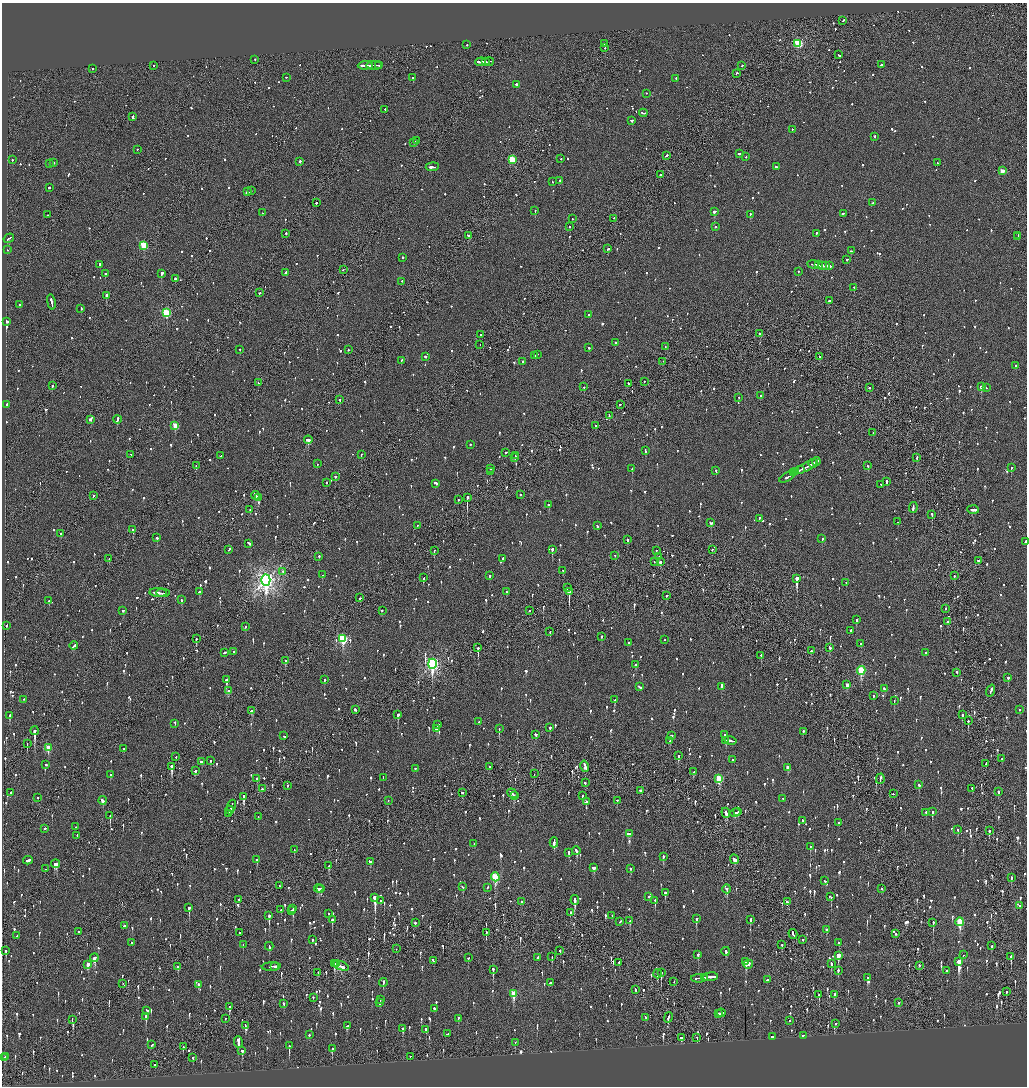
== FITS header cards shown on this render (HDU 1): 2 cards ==
NAXIS1  =                 2050
NAXIS2  =                 2168

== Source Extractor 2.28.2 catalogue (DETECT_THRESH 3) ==
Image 2050 x 2168 px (HDU 1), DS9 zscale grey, zoomed out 1/2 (1 PNG px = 2 x 2 image px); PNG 1029 x 1088 px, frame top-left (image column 2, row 2168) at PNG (2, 3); each listed source drawn as its Kron ellipse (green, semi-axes under 4 px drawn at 4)
Background -0.0968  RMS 0.076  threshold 0.229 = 3 sigma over >= 5 px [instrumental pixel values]
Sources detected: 1851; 66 cannot appear on this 1/2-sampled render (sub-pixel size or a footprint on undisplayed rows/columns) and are neither listed nor drawn; of the other 1785, the 500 brightest by FLUX_AUTO listed and drawn (1285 fainter detections omitted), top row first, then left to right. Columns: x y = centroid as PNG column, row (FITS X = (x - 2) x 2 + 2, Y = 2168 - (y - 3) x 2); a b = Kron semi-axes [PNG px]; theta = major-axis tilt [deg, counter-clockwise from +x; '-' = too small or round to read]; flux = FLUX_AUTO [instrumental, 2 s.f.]
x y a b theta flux
843 21 3 2 - 100
604 44 2 2 - 200
798 44 3 3 - 1200
467 45 2 2 - 99
605 48 2 2 - 290
839 55 3 2 - 160
255 60 2 2 - 120
481 62 5 2 - 460
486 62 3 2 - 200
489 62 4 1 - 240
881 65 3 2 - 120
153 66 2 2 - 140
365 66 7 2 2 670
375 66 8 2 2 440
379 66 3 1 - 130
742 66 3 2 - 91
92 69 2 2 - 140
736 74 3 2 - 120
286 78 2 2 - 110
413 78 2 2 - 120
676 79 2 2 - 110
516 85 2 2 - 370
646 94 2 2 - 100
385 110 2 1 - 220
643 113 4 2 - 290
133 117 3 2 - 350
631 121 3 2 - 160
792 130 2 2 - 110
874 137 2 2 - 290
416 141 2 2 - 380
414 143 3 2 - 1200
137 150 2 2 - 130
739 154 2 2 - 95
666 156 3 2 - 160
746 157 2 2 - 89
561 159 2 1 - 140
12 160 2 2 - 340
512 160 3 3 - 630
300 162 2 2 - 570
53 163 2 2 - 340
937 163 2 2 - 98
50 164 2 2 - 98
432 167 7 2 4 350
777 167 4 2 - 190
1002 171 3 2 - 210
661 175 3 2 - 100
560 181 2 2 - 120
553 182 2 2 - 110
49 188 2 2 - 280
251 191 3 2 - 290
248 192 3 1 - 130
316 203 2 2 - 110
873 203 3 2 - 140
535 211 2 2 - 270
714 212 2 2 - 1300
262 213 2 2 - 150
843 214 3 2 - 84
48 215 2 2 - 82
750 215 2 2 - 320
572 219 2 2 - 140
614 219 3 2 - 99
570 227 2 2 - 95
716 227 2 2 - 85
286 234 2 2 - 180
816 234 2 2 - 120
469 236 4 2 - 750
1018 236 2 1 - 84
1018 237 2 2 - 90
9 239 5 2 - 230
144 246 3 3 - 850
608 249 3 2 - 110
7 250 2 2 - 100
851 251 2 2 - 110
402 258 2 2 - 270
847 260 2 2 - 130
99 265 3 2 - 180
813 265 6 2 -5 260
819 265 4 2 - 220
822 266 3 2 - 230
826 266 4 2 - 220
829 266 3 2 - 150
343 270 2 1 - 79
798 272 2 2 - 150
286 273 3 2 - 150
105 274 2 2 - 78
161 274 2 2 - 1900
175 279 2 2 - 330
402 282 2 2 - 73
854 288 2 2 - 210
260 293 3 2 - 120
106 296 3 2 - 3300
830 301 3 2 - 100
51 303 8 2 -80 330
19 305 2 2 - 150
81 309 3 2 - 92
166 313 3 3 - 1200
589 315 2 2 - 97
7 322 2 2 - 150
760 334 2 2 - 260
481 335 2 2 - 120
615 343 2 2 - 140
480 345 2 1 - 88
665 347 2 1 - 76
589 348 2 2 - 89
240 350 2 2 - 81
348 350 2 2 - 130
537 355 3 2 - 97
535 356 3 2 - 100
425 357 2 2 - 230
819 357 2 2 - 76
401 361 2 2 - 110
522 362 2 2 - 82
663 362 2 1 - 91
1016 366 2 2 - 110
644 382 2 1 - 150
258 383 2 1 - 130
628 384 2 2 - 87
52 386 2 2 - 250
584 387 2 2 - 170
981 387 2 2 - 800
869 388 2 2 - 150
986 388 2 1 - 200
761 396 3 2 - 100
739 398 2 2 - 80
340 400 2 2 - 230
7 405 3 2 - 160
620 405 2 2 - 96
609 416 2 1 - 85
90 420 4 2 - 480
117 420 4 2 - 360
175 426 3 3 - 310
596 426 2 2 - 90
873 433 2 1 - 230
308 440 4 2 - 390
470 445 2 2 - 130
645 451 4 2 - 120
506 453 2 2 - 100
131 455 2 2 - 83
361 455 2 1 - 170
220 456 2 1 - 140
515 456 2 2 - 98
515 458 3 2 - 110
917 458 3 1 - 130
816 462 4 2 - 200
317 464 2 2 - 94
813 464 4 2 - 240
196 466 2 2 - 83
868 466 2 2 - 74
806 467 13 2 27 580
1011 468 2 2 - 200
490 469 2 1 - 100
632 469 2 2 - 240
801 470 3 1 - 170
716 471 2 2 - 120
491 472 2 2 - 220
796 472 4 2 - 230
794 473 3 2 - 180
335 477 2 2 - 89
788 477 9 2 30 310
886 482 3 2 - 530
327 483 2 2 - 89
436 484 3 2 - 350
881 485 2 1 - 180
521 495 2 2 - 110
93 496 2 2 - 200
255 496 4 2 - 220
258 498 4 2 - 170
467 498 3 1 - 5800
458 500 2 2 - 87
549 505 2 2 - 440
913 508 5 2 - 210
250 510 2 1 - 95
973 510 6 2 -3 220
932 515 3 2 - 130
759 519 2 2 - 110
898 522 2 2 - 94
711 523 3 2 - 150
417 526 2 2 - 220
597 526 2 2 - 100
133 530 2 2 - 170
61 534 2 2 - 240
157 538 2 2 - 180
822 539 2 2 - 160
627 540 2 2 - 200
1025 542 3 2 - 150
249 544 4 2 - 170
229 550 3 2 - 450
552 550 2 2 - 580
712 550 2 2 - 110
434 551 2 1 - 92
656 551 2 1 - 150
615 556 2 1 - 74
319 557 2 2 - 110
658 557 2 2 - 160
109 559 2 2 - 81
503 559 2 2 - 150
978 561 3 2 - 130
655 562 2 1 - 130
660 562 2 2 - 210
563 571 3 1 - 270
282 572 2 2 - 75
322 575 2 2 - 130
490 576 2 2 - 240
954 576 2 2 - 79
424 578 4 2 - 170
797 579 3 2 - 5800
266 580 5 4 - 9200
846 583 2 2 - 85
567 588 2 1 - 120
199 592 2 2 - 240
506 592 2 2 - 74
569 592 2 1 - 3300
158 593 9 2 -6 290
163 593 7 2 -4 210
667 596 2 2 - 86
360 598 2 2 - 150
182 600 2 2 - 90
49 601 2 2 - 370
945 609 2 2 - 93
123 611 2 2 - 76
382 611 2 1 - 140
529 611 2 2 - 180
856 620 2 2 - 200
947 622 2 2 - 370
7 626 3 2 - 95
245 627 2 2 - 190
851 630 2 2 - 86
550 632 2 1 - 73
601 637 3 2 - 100
196 639 2 2 - 120
343 639 4 3 - 1300
664 640 2 1 - 74
628 643 3 2 - 170
861 644 3 2 - 84
74 646 4 2 - 220
478 648 2 1 - 390
830 648 3 2 - 150
811 651 2 2 - 130
234 652 2 2 - 270
224 653 3 2 - 470
926 653 2 2 - 82
761 656 2 2 - 91
285 661 2 2 - 82
432 664 5 4 - 3800
636 665 3 2 - 81
861 671 4 3 - 940
957 673 2 2 - 140
1008 678 2 2 - 190
227 680 3 2 - 490
325 680 2 2 - 170
847 685 3 2 - 140
639 687 4 2 - 180
721 687 2 2 - 150
884 689 4 2 - 110
228 691 3 2 - 130
991 691 6 2 69 340
874 696 2 2 - 160
23 700 2 2 - 76
615 700 3 2 - 120
894 701 2 2 - 120
355 710 3 2 - 260
1019 710 2 2 - 160
252 711 3 2 - 140
398 715 3 2 - 360
962 715 2 2 - 320
10 716 3 2 - 140
968 721 3 2 - 170
478 722 2 2 - 150
175 724 3 2 - 240
438 725 2 2 - 180
550 728 2 2 - 240
436 729 3 2 - 110
499 729 2 1 - 230
35 731 4 2 - 2400
803 732 2 2 - 220
536 735 3 2 - 90
725 735 3 2 - 81
284 736 3 2 - 120
671 736 2 2 - 230
670 741 3 2 - 79
726 741 3 2 - 110
731 741 6 2 -13 230
27 744 3 1 - 100
48 748 3 3 - 340
124 749 2 2 - 140
678 756 3 2 - 360
176 757 2 2 - 90
1002 759 3 2 - 310
733 760 2 2 - 190
211 761 2 2 - 140
202 762 3 2 - 110
986 764 2 1 - 110
46 765 2 2 - 91
171 767 4 2 - 1100
490 767 2 1 - 180
585 767 6 2 -74 310
788 768 3 2 - 150
415 769 2 1 - 75
195 771 3 2 - 84
694 772 2 2 - 81
534 774 2 1 - 93
111 775 3 2 - 120
383 778 3 2 - 140
257 779 2 2 - 100
719 779 4 3 - 810
880 779 5 2 - 170
585 783 2 2 - 170
919 785 3 2 - 110
288 786 3 2 - 90
262 789 2 2 - 100
972 789 2 2 - 82
640 791 2 2 - 300
999 792 3 2 - 160
10 793 2 2 - 100
462 793 2 2 - 82
512 794 5 2 - 240
893 794 2 2 - 93
514 796 3 2 - 160
582 796 2 1 - 180
244 797 3 2 - 530
38 798 2 2 - 150
783 799 2 2 - 73
102 801 4 2 - 170
388 801 2 1 - 110
617 801 2 2 - 110
586 802 4 2 - 160
231 806 6 2 71 280
230 811 4 1 - 170
738 812 2 2 - 82
926 812 2 2 - 86
932 812 3 2 - 280
726 813 5 2 - 350
735 813 5 3 - 190
228 814 3 2 - 83
110 816 3 2 - 380
258 817 2 1 - 84
803 821 3 2 - 74
839 823 2 2 - 110
76 827 3 2 - 96
45 829 2 2 - 92
958 830 2 2 - 95
989 831 3 2 - 170
629 834 4 2 - 180
77 836 2 2 - 170
554 843 5 2 - 410
474 844 2 2 - 120
811 847 3 2 - 97
294 850 2 1 - 110
576 851 4 2 - 210
569 853 3 2 - 110
663 857 3 2 - 470
257 860 3 2 - 120
735 860 5 2 - 210
28 861 5 2 - 310
370 862 4 2 - 87
56 864 4 4 - 290
329 866 3 2 - 160
594 868 3 3 - 150
46 869 2 2 - 100
631 869 2 2 - 260
495 877 4 3 - 1100
1011 878 3 2 - 240
825 881 2 2 - 83
279 886 2 1 - 89
463 887 3 2 - 83
487 888 3 2 - 110
319 889 4 3 - 210
321 889 2 2 - 120
727 889 4 2 - 180
881 889 2 2 - 84
665 893 3 2 - 180
649 897 2 2 - 73
831 897 3 2 - 180
375 898 4 2 - 3400
239 900 2 2 - 220
575 900 5 2 - 470
381 901 2 2 - 190
655 901 4 2 - 110
522 902 2 1 - 80
787 902 4 2 - 120
1020 906 2 2 - 130
189 908 3 2 - 370
293 909 2 1 - 250
281 910 2 2 - 82
292 911 4 2 - 120
570 913 2 2 - 100
328 914 2 2 - 77
269 916 4 2 - 480
612 916 2 2 - 140
696 919 4 2 - 310
332 920 2 2 - 360
750 920 3 2 - 110
630 921 4 2 - 91
620 922 3 2 - 140
960 922 4 3 - 880
415 923 2 2 - 230
933 923 4 2 - 340
124 926 2 2 - 220
827 930 3 2 - 87
78 932 2 2 - 92
240 933 2 2 - 160
486 933 4 2 - 77
793 934 5 2 - 210
895 934 2 1 - 230
17 936 2 2 - 130
313 940 2 2 - 270
803 940 2 2 - 150
132 943 2 2 - 87
839 943 2 2 - 300
243 945 2 2 - 120
782 945 2 2 - 170
991 946 2 2 - 170
269 947 4 2 - 170
396 949 2 1 - 95
6 951 3 2 - 140
560 951 2 2 - 120
726 952 4 2 - 170
698 955 3 2 - 160
963 955 2 1 - 100
838 956 3 2 - 15000
552 957 2 1 - 74
1011 957 3 2 - 220
94 958 4 3 - 340
468 958 2 2 - 110
538 958 3 2 - 110
433 961 3 2 - 75
746 962 2 2 - 450
959 962 4 2 - 9300
619 963 3 2 - 82
334 964 3 2 - 140
337 964 2 2 - 97
831 964 4 2 - 150
88 965 4 2 - 170
748 965 5 2 - 220
341 966 8 3 -20 250
919 966 2 2 - 350
178 967 2 2 - 150
271 967 9 1 3 310
275 967 4 2 - 240
493 969 3 2 - 350
838 971 2 2 - 170
946 971 3 2 - 78
318 973 2 2 - 89
661 973 3 1 - 180
657 974 4 2 - 100
710 977 8 2 6 660
704 978 3 2 - 170
867 978 2 2 - 180
699 979 8 1 4 300
767 980 2 2 - 79
674 982 2 1 - 200
383 983 4 2 - 290
550 983 2 2 - 120
123 984 2 1 - 90
199 985 3 2 - 83
636 990 3 2 - 140
1006 992 3 1 - 110
513 994 3 3 - 350
819 995 3 2 - 79
834 995 3 2 - 240
313 998 2 2 - 82
380 1000 2 1 - 100
380 1003 3 2 - 130
898 1003 3 2 - 140
284 1004 2 2 - 160
230 1007 4 2 - 530
434 1009 3 2 - 140
147 1011 4 2 - 130
721 1013 4 2 - 190
718 1014 3 2 - 93
146 1017 3 2 - 370
646 1018 3 2 - 290
668 1018 5 2 - 120
225 1019 2 2 - 110
458 1019 3 2 - 76
72 1020 2 1 - 81
790 1021 2 2 - 230
835 1024 2 2 - 89
245 1026 3 2 - 98
347 1026 3 3 - 110
403 1029 4 2 - 91
426 1030 3 2 - 300
447 1034 4 2 - 210
309 1035 2 2 - 110
803 1036 2 2 - 320
772 1037 3 2 - 100
681 1038 4 3 - 110
697 1038 3 1 - 74
238 1042 6 2 -85 700
515 1043 2 2 - 77
151 1045 3 2 - 85
289 1046 3 2 - 260
183 1047 3 1 - 140
332 1049 3 2 - 120
242 1051 2 2 - 370
6 1057 2 2 - 200
410 1057 2 2 - 79
4 1058 2 2 - 170
193 1058 3 2 - 110
155 1065 2 1 - 140
At the frame edge (FLAGS 8, measured only in part): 1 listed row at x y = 1025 542
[1285 fainter detections neither listed nor drawn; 66 sub-pixel or undisplayed-footprint detections neither listed nor drawn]